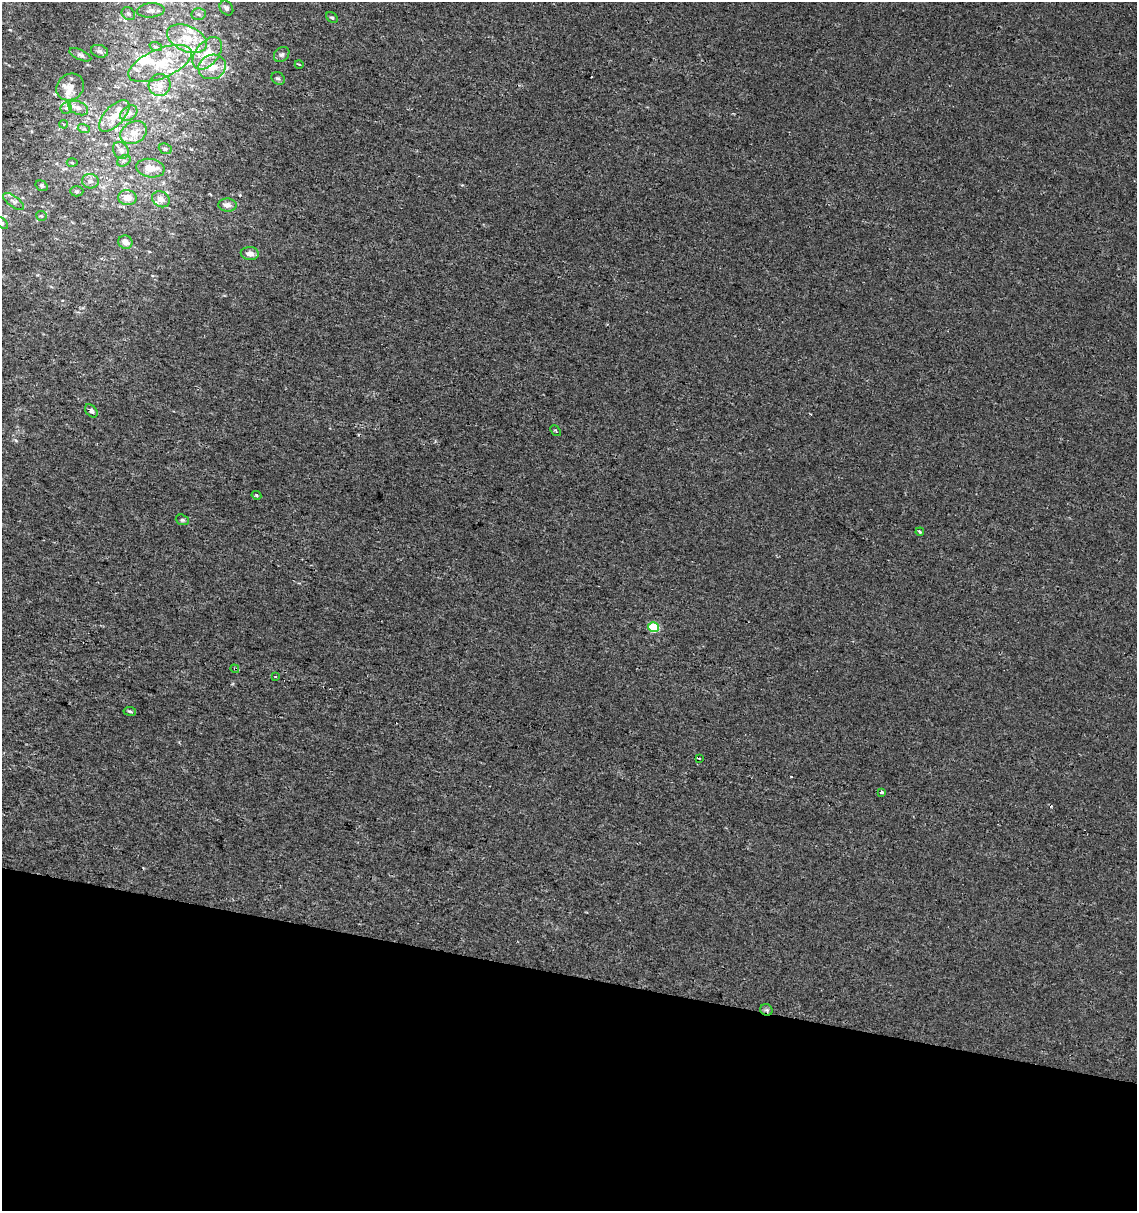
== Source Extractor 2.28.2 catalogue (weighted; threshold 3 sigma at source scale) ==
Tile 15 of 4 x 4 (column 3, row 4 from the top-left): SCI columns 2599-3733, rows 7-1215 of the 5136 x 4857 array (HDU 1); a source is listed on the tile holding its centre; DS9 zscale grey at full resolution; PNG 1139 x 1213 px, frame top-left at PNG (2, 2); each listed source drawn as its Kron ellipse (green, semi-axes under 4 px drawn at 4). Shown black and unused: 19% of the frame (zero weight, under 2 of 3 exposures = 2% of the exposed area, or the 3 px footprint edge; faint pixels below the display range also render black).
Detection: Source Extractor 2.28.2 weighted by HDU 2 'WHT'; one run over the whole footprint, this tile lists its part. Background 9.81e-04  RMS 0.0028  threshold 0.0124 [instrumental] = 3 sigma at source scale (4.5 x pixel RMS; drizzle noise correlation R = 1.50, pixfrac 1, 0.0396/0.0396 arcsec/px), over >= 5 px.
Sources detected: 61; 1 cosmic-ray / hot-pixel residue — neither listed nor drawn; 8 inside a brighter listed object's ellipse — not listed separately; the other 52 listed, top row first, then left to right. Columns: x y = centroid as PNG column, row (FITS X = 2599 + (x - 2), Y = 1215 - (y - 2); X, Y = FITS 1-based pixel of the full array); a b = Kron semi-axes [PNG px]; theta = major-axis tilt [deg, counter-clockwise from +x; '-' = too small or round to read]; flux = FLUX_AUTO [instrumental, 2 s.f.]
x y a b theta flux
226 8 8 6 -55 0.83
151 10 14 7 4 1.5
128 14 7 6 - 0.67
198 14 7 6 - 0.73
332 18 6 4 -45 0.47
187 39 21 12 -24 6.3
156 47 6 4 -18 0.49
99 51 9 6 -16 0.75
207 53 18 11 51 4.6
80 55 12 5 -24 0.79
282 55 8 6 42 0.73
160 64 34 14 23 9.1
299 64 4 2 - 0.24
212 67 14 12 19 3.5
278 78 7 5 -35 0.59
160 85 11 11 - 2.3
70 87 14 12 37 2.4
66 108 6 5 - 0.6
78 108 10 6 -24 1.3
129 113 9 6 38 1.1
114 116 19 9 47 3.7
64 124 4 3 - 0.52
84 129 6 4 -17 0.42
134 133 14 10 28 2.8
165 149 7 5 -22 0.51
121 150 9 7 -55 1.2
124 161 7 5 31 0.64
72 163 5 3 - 0.3
150 168 14 9 -9 3.7
90 181 8 7 - 1.2
42 186 6 5 - 0.48
77 191 7 5 -1 0.47
127 198 9 7 -5 2.8
161 199 9 7 -29 1.7
14 202 12 5 -36 0.97
228 205 9 6 -4 1.4
41 216 5 5 - 0.33
2 223 7 4 -46 0.49
125 242 7 6 - 1.6
250 254 9 6 -5 1.6
91 411 7 5 -48 0.98
555 431 6 3 -49 0.27
256 495 5 4 - 0.51
182 520 7 5 -19 0.48
920 532 4 3 - 0.29
653 627 5 5 - 9.9
235 669 4 3 - 0.33
275 677 3 2 - 0.33
130 711 6 3 -9 0.37
699 758 3 2 - 0.25
881 792 3 3 - 2
766 1010 6 5 - 0.56
Overlapping masked pixels (flux is a lower limit): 2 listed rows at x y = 235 669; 766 1010
Isophote crosses this tile's border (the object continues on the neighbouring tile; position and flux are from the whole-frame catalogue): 1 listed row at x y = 2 223
Unlisted compact peaks at least as high as the median listed source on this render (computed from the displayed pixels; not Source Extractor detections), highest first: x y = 10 30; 16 440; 232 684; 462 185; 240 195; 810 414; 37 275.